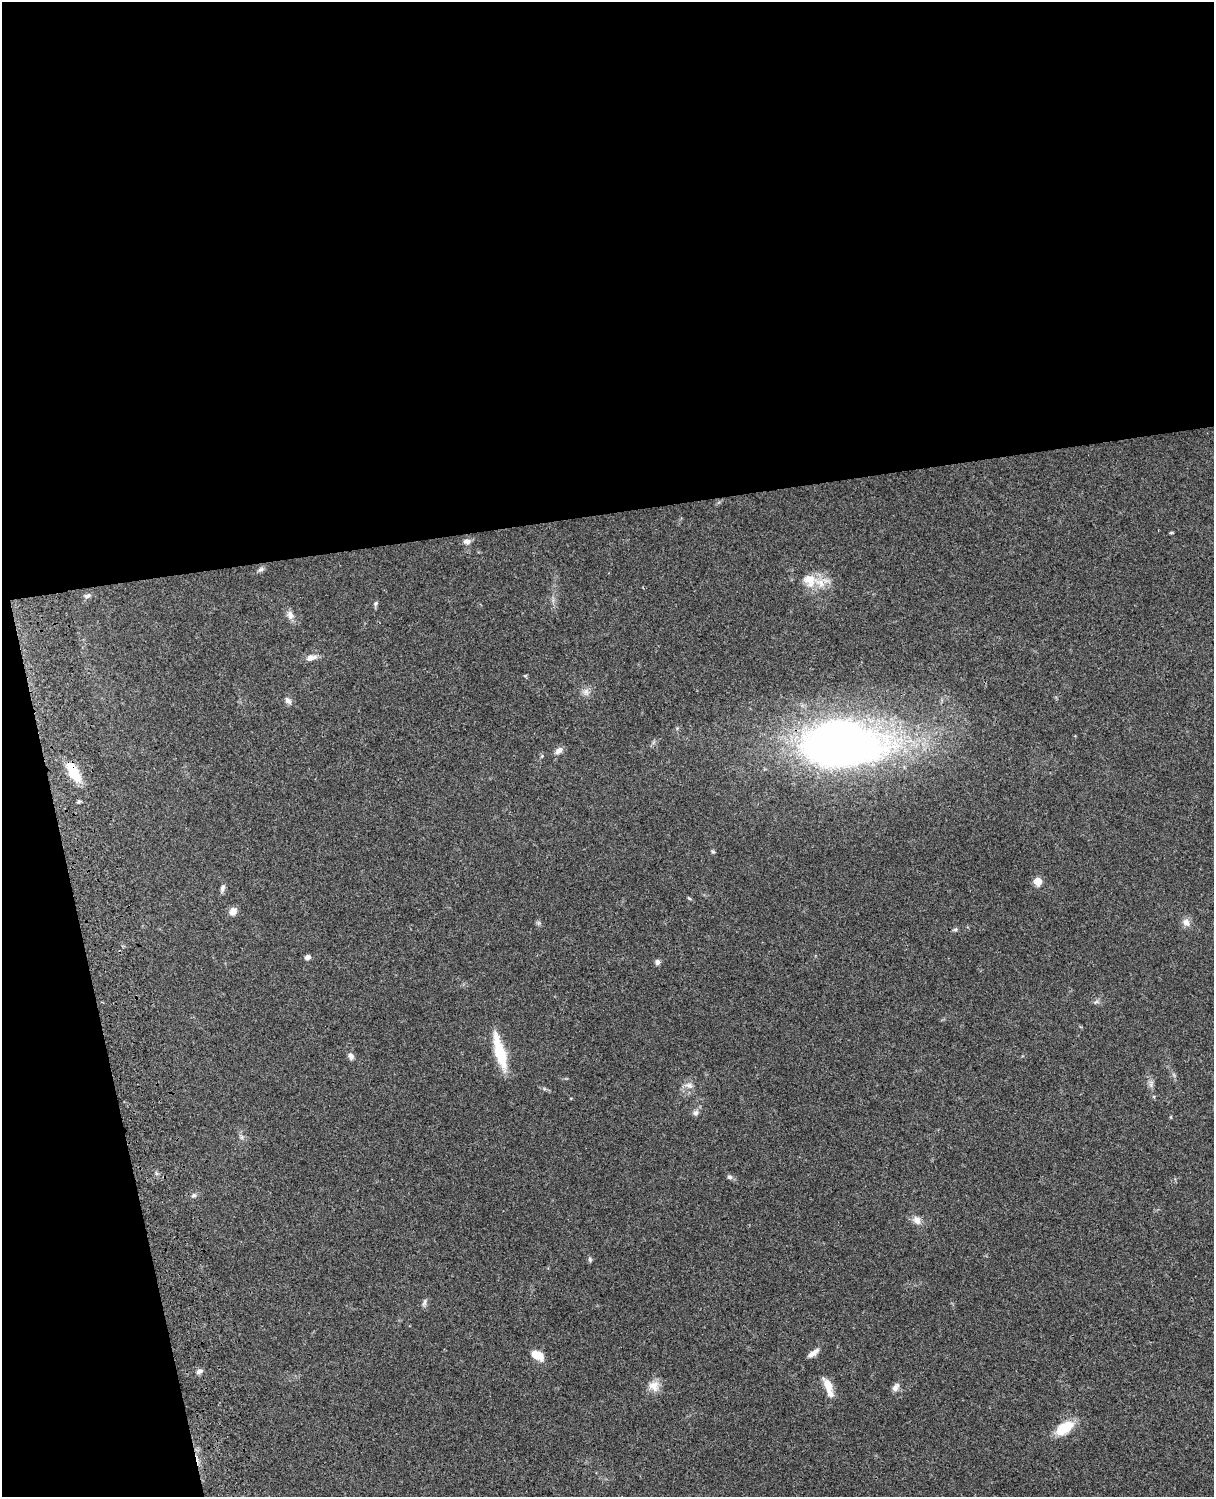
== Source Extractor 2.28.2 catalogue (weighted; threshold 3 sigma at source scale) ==
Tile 1 of 4 x 3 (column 1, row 1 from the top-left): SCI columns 122-1333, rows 3268-4762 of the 5087 x 4926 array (HDU 1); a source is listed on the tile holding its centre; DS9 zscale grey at full resolution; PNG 1216 x 1499 px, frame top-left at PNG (2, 2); no overlay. Shown black and unused: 39% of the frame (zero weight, under 3 of 4 exposures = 6% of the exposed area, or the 3 px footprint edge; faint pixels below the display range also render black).
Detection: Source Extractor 2.28.2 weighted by HDU 2 'WHT'; one run over the whole footprint, this tile lists its part. Background 0.104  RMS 0.0065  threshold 0.0292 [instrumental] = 3 sigma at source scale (4.5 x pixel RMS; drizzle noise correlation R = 1.50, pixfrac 1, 0.05/0.05 arcsec/px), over >= 5 px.
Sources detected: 44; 1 inside a brighter listed object's ellipse — not listed separately; the other 43 listed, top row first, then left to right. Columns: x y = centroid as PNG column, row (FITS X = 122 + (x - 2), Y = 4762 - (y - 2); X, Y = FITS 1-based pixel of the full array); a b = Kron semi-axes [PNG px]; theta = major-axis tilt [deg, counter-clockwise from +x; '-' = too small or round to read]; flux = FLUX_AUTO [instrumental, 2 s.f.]
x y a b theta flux
1171 533 6 3 19 0.62
467 541 10 7 1 2.6
261 569 9 5 21 1.5
810 580 23 18 -31 15
88 596 9 5 24 1.7
375 603 7 6 - 1.2
290 615 13 8 -74 3.4
311 658 15 7 11 4
586 692 9 8 - 3.1
288 701 10 7 -54 2.5
840 744 67 34 1 510
559 751 10 6 39 3.2
542 756 5 5 - 0.7
73 771 24 10 -60 18
713 852 5 5 - 0.84
1038 881 5 5 - 20
222 888 11 5 74 1.9
689 898 6 3 -36 0.72
233 911 10 8 61 3.9
1186 923 10 9 - 3.9
955 929 6 4 1 0.99
308 957 6 5 - 2.3
657 962 8 6 88 1.7
1096 1002 8 4 36 1.2
500 1052 40 10 -75 26
351 1056 8 6 -58 2.5
1151 1084 11 4 86 2.1
689 1085 11 7 -22 3.2
696 1113 8 7 - 2.1
1171 1117 5 3 - 0.52
242 1137 7 4 72 1.1
729 1177 7 6 - 1.6
194 1195 6 5 - 1.3
917 1220 11 10 - 4.1
590 1259 7 5 -71 1.1
424 1302 10 5 72 1.7
813 1353 17 6 37 3.8
537 1355 11 7 -26 13
199 1371 9 6 21 2
828 1385 18 8 -60 7.4
654 1386 15 14 - 6.3
895 1387 12 8 58 2.8
1064 1428 20 10 34 18
Overlapping masked pixels (flux is a lower limit): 1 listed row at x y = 73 771